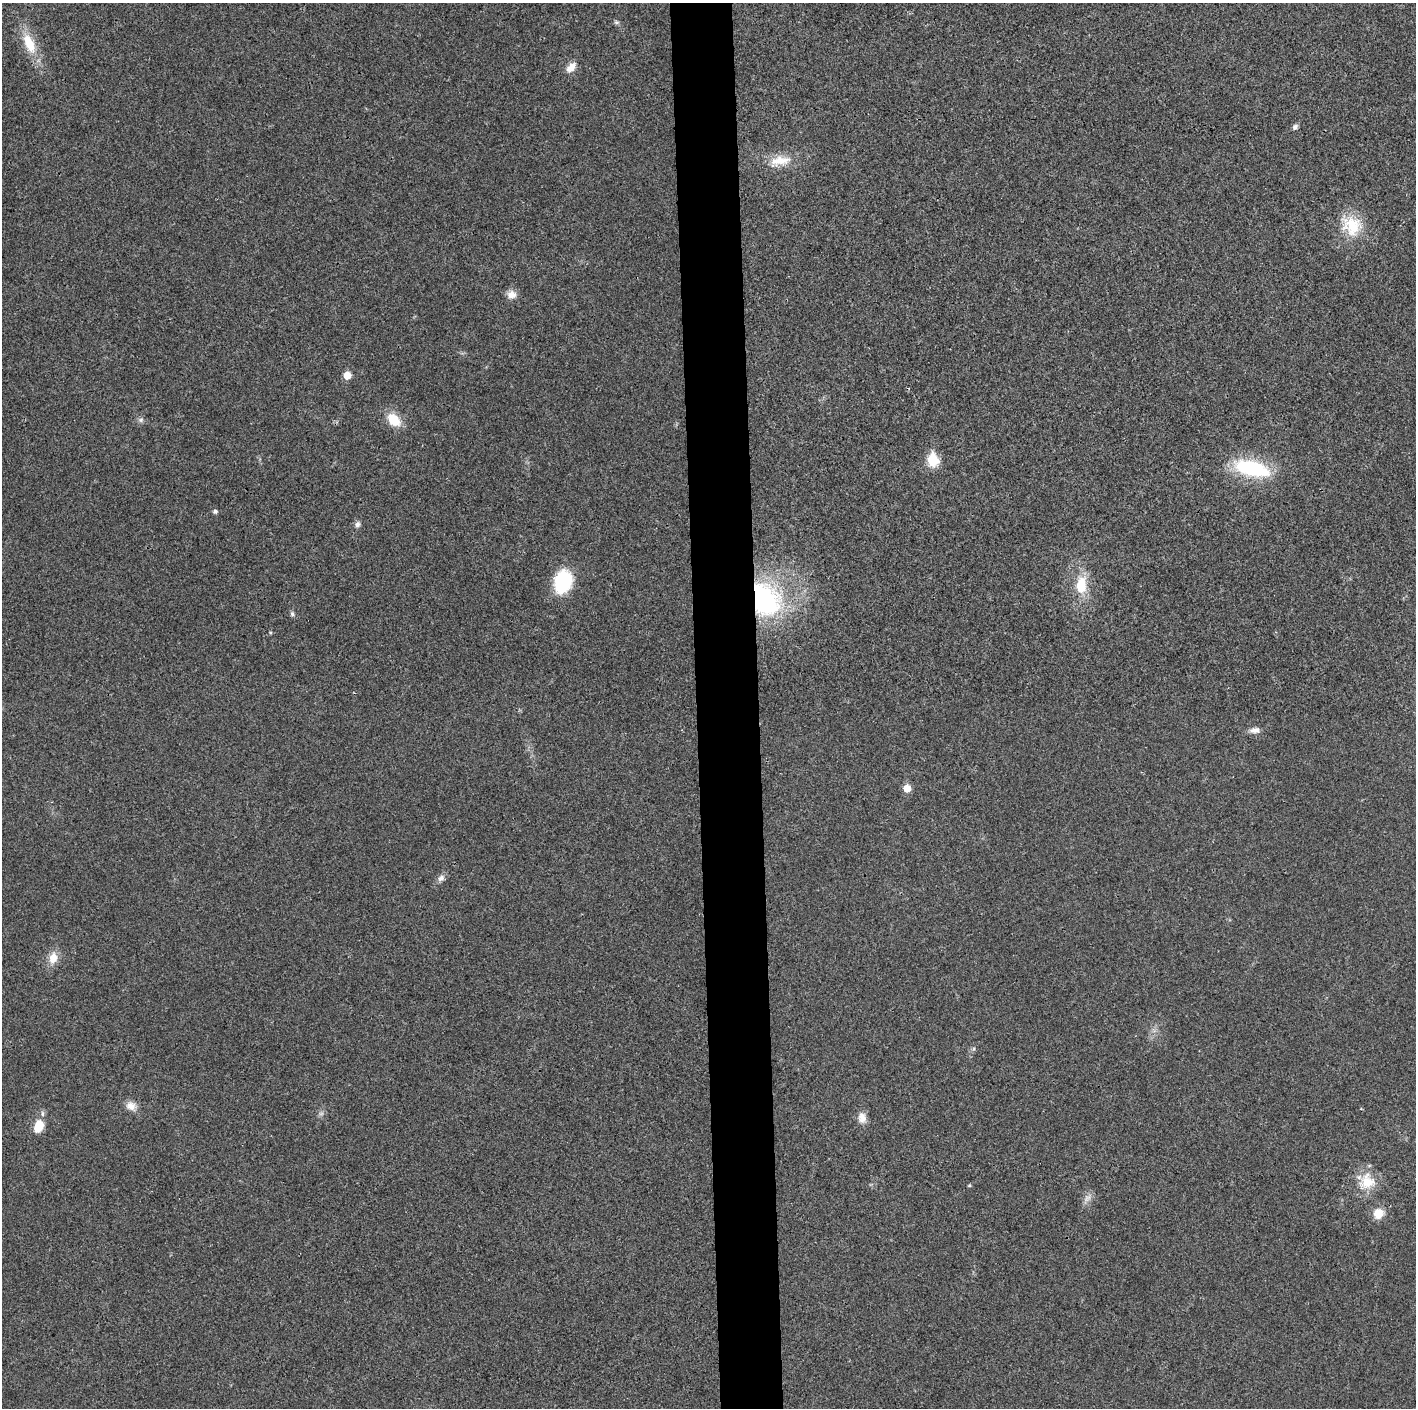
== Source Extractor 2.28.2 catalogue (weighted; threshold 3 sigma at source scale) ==
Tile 5 of 3 x 3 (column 2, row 2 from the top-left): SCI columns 1417-2830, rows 1420-2825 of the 4245 x 4233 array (HDU 1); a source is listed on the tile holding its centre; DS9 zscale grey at full resolution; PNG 1418 x 1410 px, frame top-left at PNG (2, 3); no overlay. Shown black and unused: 4% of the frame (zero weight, under 3 of 4 exposures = <1% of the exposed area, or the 3 px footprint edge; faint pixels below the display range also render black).
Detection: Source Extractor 2.28.2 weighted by HDU 2 'WHT'; one run over the whole footprint, this tile lists its part. Background 0.0207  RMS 0.0056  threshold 0.0251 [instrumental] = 3 sigma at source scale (4.5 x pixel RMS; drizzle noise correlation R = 1.50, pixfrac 1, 0.05/0.05 arcsec/px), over >= 5 px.
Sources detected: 31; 1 too faint to see at this stretch — not listed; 1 inside a brighter listed object's ellipse — not listed separately; the other 29 listed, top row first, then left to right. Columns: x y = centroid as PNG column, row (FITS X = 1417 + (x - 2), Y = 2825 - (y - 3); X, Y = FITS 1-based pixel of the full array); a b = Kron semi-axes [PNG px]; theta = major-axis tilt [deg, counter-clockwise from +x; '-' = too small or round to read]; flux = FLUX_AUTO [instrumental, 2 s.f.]
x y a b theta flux
616 22 8 4 0 1
29 43 28 12 -68 15
571 67 14 8 46 5
1295 127 7 5 45 1.7
780 161 32 13 6 12
1352 226 28 25 -58 20
512 295 12 10 -1 4.4
347 375 5 5 - 11
141 420 7 6 - 1.4
394 420 13 9 -47 14
933 460 7 6 - 43
1252 468 41 17 -14 44
215 511 5 5 - 1.3
357 524 8 7 - 1.8
563 582 19 14 73 40
1081 585 21 13 84 16
765 600 34 27 -61 89
292 614 6 5 - 1.1
1255 730 14 7 2 3.3
907 788 6 5 - 9.3
441 878 11 7 41 2.4
53 958 14 10 77 7
131 1106 13 10 -31 4.7
862 1118 14 10 -81 4.6
38 1126 16 10 70 8.6
1367 1182 21 20 - 14
969 1185 4 4 - 0.66
1087 1198 12 7 40 2.8
1378 1214 13 12 - 7
Overlapping masked pixels (flux is a lower limit): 1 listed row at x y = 765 600